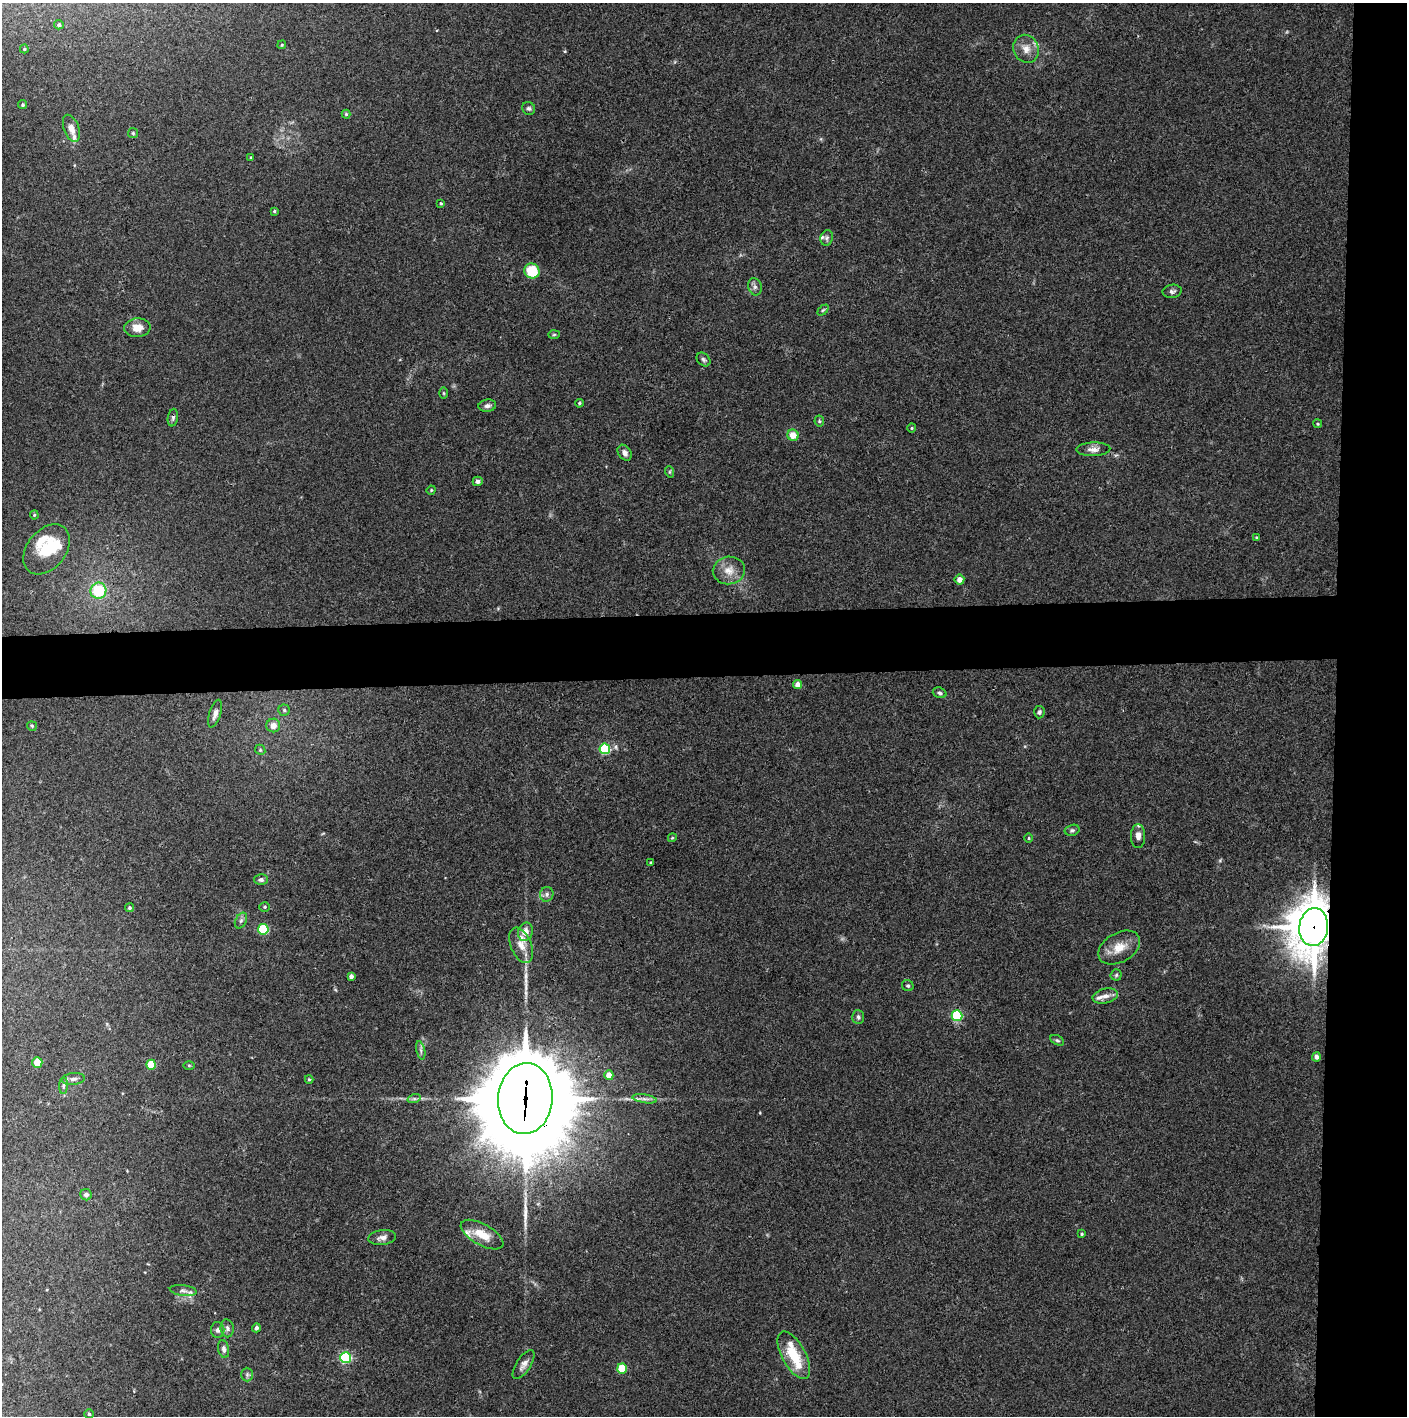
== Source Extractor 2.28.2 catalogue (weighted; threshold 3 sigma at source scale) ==
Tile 6 of 3 x 3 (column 3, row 2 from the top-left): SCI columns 2813-4217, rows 1415-2828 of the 4222 x 4244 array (HDU 1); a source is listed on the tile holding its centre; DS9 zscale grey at full resolution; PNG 1409 x 1418 px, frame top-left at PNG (2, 3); each listed source drawn as its Kron ellipse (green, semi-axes under 4 px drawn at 4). Shown black and unused: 9% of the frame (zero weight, under 3 of 4 exposures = <1% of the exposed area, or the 3 px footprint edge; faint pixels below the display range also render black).
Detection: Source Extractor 2.28.2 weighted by HDU 2 'WHT'; one run over the whole footprint, this tile lists its part. Background 0.0332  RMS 0.0045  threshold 0.02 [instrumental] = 3 sigma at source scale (4.5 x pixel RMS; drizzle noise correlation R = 1.50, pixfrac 1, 0.05/0.05 arcsec/px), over >= 5 px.
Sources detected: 109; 2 long thin detections or spike segments (spike, bleed or trail) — neither listed nor drawn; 10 inside a brighter listed object's ellipse — not listed separately; the other 97 listed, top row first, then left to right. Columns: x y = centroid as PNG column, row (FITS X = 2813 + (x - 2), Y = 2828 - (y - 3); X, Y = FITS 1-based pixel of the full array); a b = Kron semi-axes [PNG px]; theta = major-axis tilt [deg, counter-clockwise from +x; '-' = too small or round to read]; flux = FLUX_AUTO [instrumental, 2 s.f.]
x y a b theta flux
59 25 5 4 - 1
282 45 4 4 - 0.42
24 49 4 4 - 0.57
1026 49 14 12 -62 4.6
23 105 4 4 - 0.73
529 108 7 6 - 1
346 114 4 4 - 0.62
71 128 14 7 -69 3.3
133 133 5 5 - 0.59
251 158 3 3 - 0.44
441 203 4 3 - 0.47
274 211 4 3 - 0.48
827 238 8 6 74 1.1
532 271 8 7 - 14
755 287 9 6 -76 1.5
1172 291 9 6 9 1.4
823 310 6 4 44 0.62
137 328 13 9 6 4.7
554 335 6 4 2 0.59
703 359 8 6 -45 1.1
443 393 6 4 -89 0.48
579 403 4 3 - 0.55
487 406 9 6 8 1.5
173 418 9 5 79 1
819 421 5 5 - 0.62
1318 424 4 3 - 0.46
912 428 4 4 - 0.52
793 435 6 5 - 5.6
1093 449 17 7 1 2.6
625 453 8 6 -57 2.1
670 472 6 3 -72 0.54
478 481 5 4 - 1.4
431 490 5 4 - 0.47
34 515 4 4 - 0.5
1256 537 3 3 - 0.34
47 549 28 19 51 16
729 570 16 14 7 5.5
959 580 5 5 - 2.8
98 591 8 8 - 17
798 685 4 4 - 5
940 693 7 5 -19 0.96
284 710 5 5 - 0.86
1039 712 6 5 - 0.98
215 714 14 5 72 2.4
273 725 7 7 - 3.4
32 726 5 4 - 0.64
605 749 5 5 - 37
260 750 5 4 - 0.62
1072 830 7 5 14 0.92
1138 836 12 7 -90 2.8
672 838 4 3 - 0.43
1029 838 5 3 - 0.43
651 862 3 3 - 0.39
261 880 7 5 -2 1.2
547 894 7 6 - 1.3
265 907 5 4 - 0.56
129 908 4 4 - 0.74
241 921 8 5 63 1.3
1314 927 19 14 84 1300
263 929 5 5 - 30
525 932 9 7 75 3.7
521 945 19 10 -68 5
1119 948 22 14 30 7.6
1116 975 5 5 - 0.74
351 976 4 4 - 1.7
908 986 6 5 - 0.75
1105 996 13 7 13 2.8
957 1016 5 5 - 39
858 1017 7 6 - 1.1
1057 1040 7 4 -28 0.8
421 1050 9 3 -77 1.1
1316 1057 4 4 - 1.9
37 1062 5 5 - 6.2
151 1065 5 5 - 17
189 1065 5 3 - 0.47
609 1075 5 4 - 3.7
73 1079 11 6 6 1.7
309 1079 4 4 - 0.57
63 1086 8 4 88 0.88
414 1099 7 4 18 0.88
525 1099 35 27 85 10000
645 1099 12 3 -9 1.5
86 1195 6 5 - 1.4
1082 1234 3 3 - 0.47
482 1235 24 10 -30 8.2
382 1237 14 7 7 2.3
183 1290 13 5 -7 1.8
227 1328 9 6 -81 1.4
256 1328 4 4 - 1
218 1330 8 6 90 1.3
224 1349 9 5 -78 1.4
794 1355 26 11 -61 15
345 1358 5 5 - 55
524 1365 16 7 57 2.5
622 1369 5 5 - 17
247 1375 7 5 -90 0.9
89 1414 5 5 - 0.6
Overlapping masked pixels (flux is a lower limit): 2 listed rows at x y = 1314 927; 525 1099